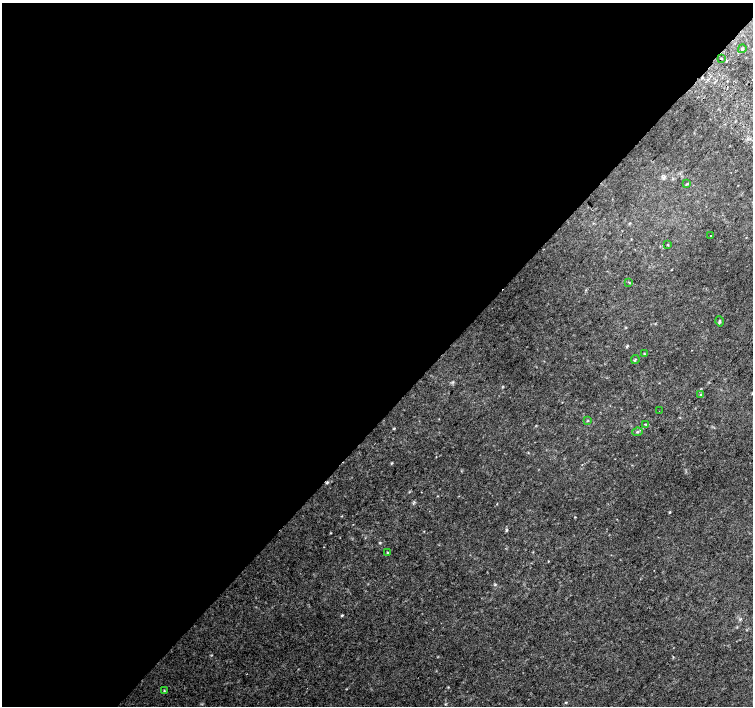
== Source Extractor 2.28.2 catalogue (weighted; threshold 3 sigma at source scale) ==
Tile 5 of 4 x 4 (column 1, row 2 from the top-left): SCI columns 37-1538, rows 3080-4486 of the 6074 x 6092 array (HDU 1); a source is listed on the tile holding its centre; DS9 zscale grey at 2 x 2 block average (1 PNG px = mean of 2 x 2 image px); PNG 755 x 708 px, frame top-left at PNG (2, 3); each listed source drawn as its Kron ellipse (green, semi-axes under 4 px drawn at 4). Shown black and unused: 59% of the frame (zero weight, under 2 of 3 exposures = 5% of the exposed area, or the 3 px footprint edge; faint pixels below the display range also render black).
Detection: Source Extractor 2.28.2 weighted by HDU 2 'WHT'; one run over the whole footprint, this tile lists its part. Background 0.011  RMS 0.013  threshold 0.0579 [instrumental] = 3 sigma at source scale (4.5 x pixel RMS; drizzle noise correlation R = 1.50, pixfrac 1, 0.0396/0.0396 arcsec/px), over >= 5 px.
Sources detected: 17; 1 cosmic-ray / hot-pixel residue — neither listed nor drawn; the other 16 listed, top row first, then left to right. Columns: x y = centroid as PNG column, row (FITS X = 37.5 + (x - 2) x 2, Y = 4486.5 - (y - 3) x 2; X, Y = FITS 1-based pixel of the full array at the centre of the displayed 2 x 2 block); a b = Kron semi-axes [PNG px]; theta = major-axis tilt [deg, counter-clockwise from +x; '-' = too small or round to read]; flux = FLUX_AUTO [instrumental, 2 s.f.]
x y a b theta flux
742 49 4 2 - 2.2
721 58 2 2 - 2.1
687 184 4 3 - 3
710 236 2 2 - 0.96
667 245 3 2 - 1.5
629 282 2 2 - 1.8
720 321 5 2 - 2.4
644 354 3 3 - 2.3
635 360 4 2 - 2.6
700 395 4 2 - 3.6
659 411 2 2 - 1.2
588 421 4 2 - 2
646 424 3 2 - 2.1
637 432 5 3 - 4
387 552 4 2 - 1.9
164 691 4 2 - 2.4
Diffuse or blended objects may show on this block-average render without a row.